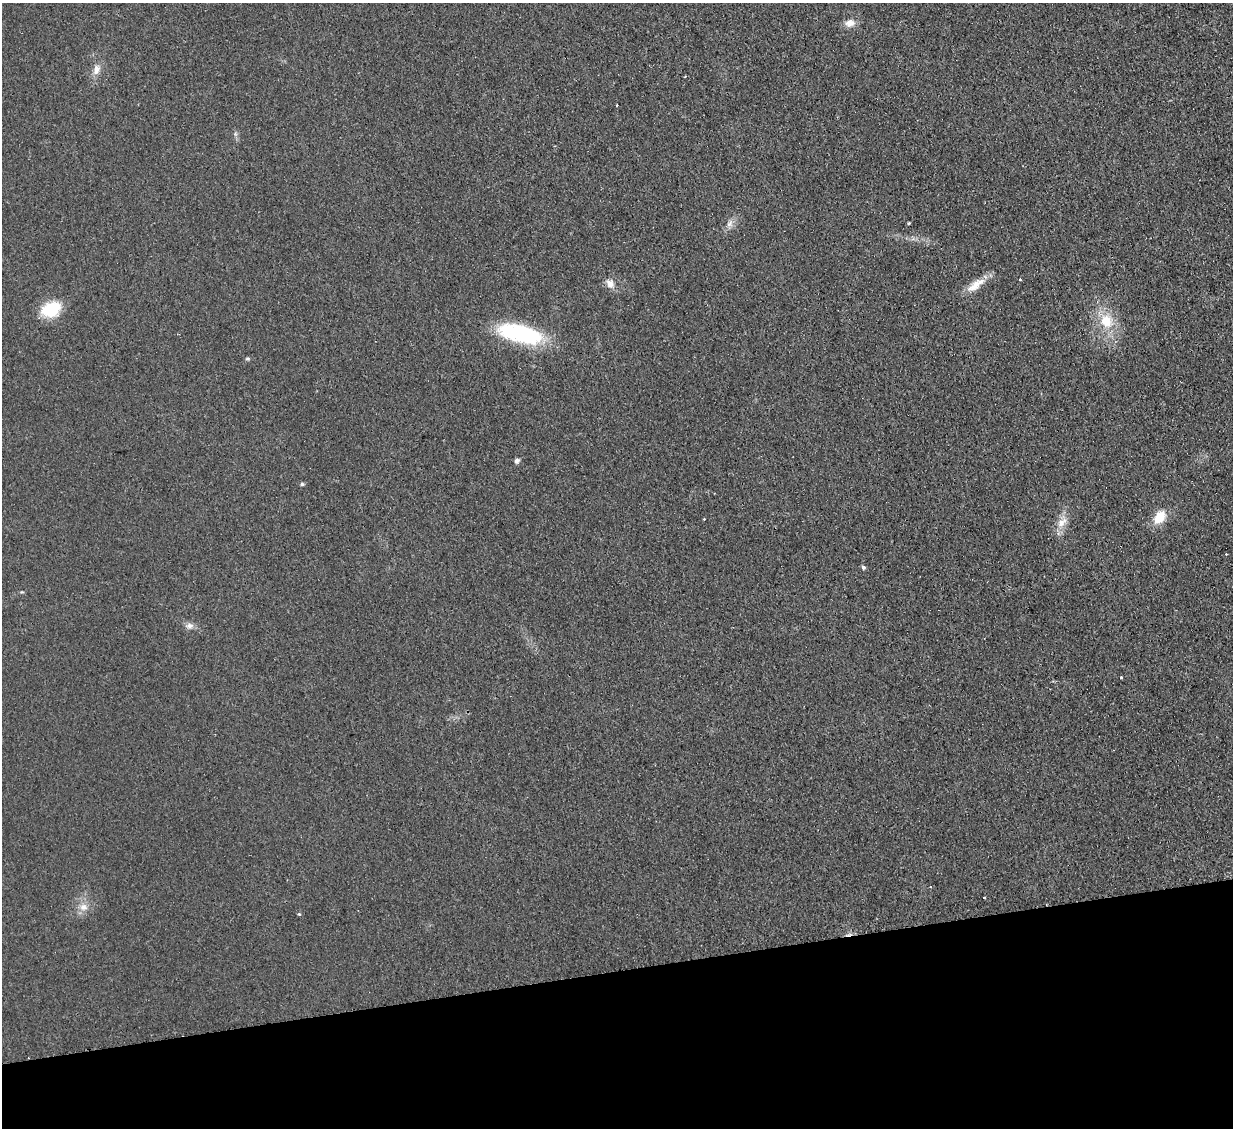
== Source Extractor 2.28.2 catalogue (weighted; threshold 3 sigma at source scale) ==
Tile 14 of 4 x 4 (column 2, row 4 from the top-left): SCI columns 1289-2519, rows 160-1285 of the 5040 x 4933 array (HDU 1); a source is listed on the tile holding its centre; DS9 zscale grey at full resolution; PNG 1235 x 1130 px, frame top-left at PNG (2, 3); no overlay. Shown black and unused: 14% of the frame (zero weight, under 2 of 3 exposures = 3% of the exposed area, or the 3 px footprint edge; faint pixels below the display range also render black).
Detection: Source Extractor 2.28.2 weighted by HDU 2 'WHT'; one run over the whole footprint, this tile lists its part. Background 0.0363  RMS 0.0063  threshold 0.0285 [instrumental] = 3 sigma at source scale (4.5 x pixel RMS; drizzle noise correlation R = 1.50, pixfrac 1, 0.05/0.05 arcsec/px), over >= 5 px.
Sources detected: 25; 2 cosmic-ray / hot-pixel residue — not listed; the other 23 listed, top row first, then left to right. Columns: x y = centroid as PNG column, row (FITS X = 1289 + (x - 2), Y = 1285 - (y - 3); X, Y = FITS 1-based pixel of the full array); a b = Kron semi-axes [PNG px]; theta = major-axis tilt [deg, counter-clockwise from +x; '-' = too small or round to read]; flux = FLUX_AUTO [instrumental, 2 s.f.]
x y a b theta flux
850 23 13 10 10 5
96 69 15 9 71 5.3
617 105 3 2 - 0.67
235 134 5 5 - 1.1
909 223 3 3 - 2.1
730 224 11 7 53 3.4
1020 279 3 3 - 0.64
610 283 12 10 -55 4.6
975 285 29 10 36 9.6
51 309 22 16 25 22
1106 321 20 18 -51 18
520 333 50 19 -14 61
247 358 7 4 0 0.87
517 460 6 5 - 2.1
302 484 5 4 - 1.3
1159 517 16 11 55 13
1062 522 20 10 54 7.3
863 567 5 5 - 1.4
190 626 10 8 -2 3
1121 678 3 3 - 1.2
984 897 3 2 - 1.2
83 907 11 10 - 5.2
299 914 3 3 - 1.2